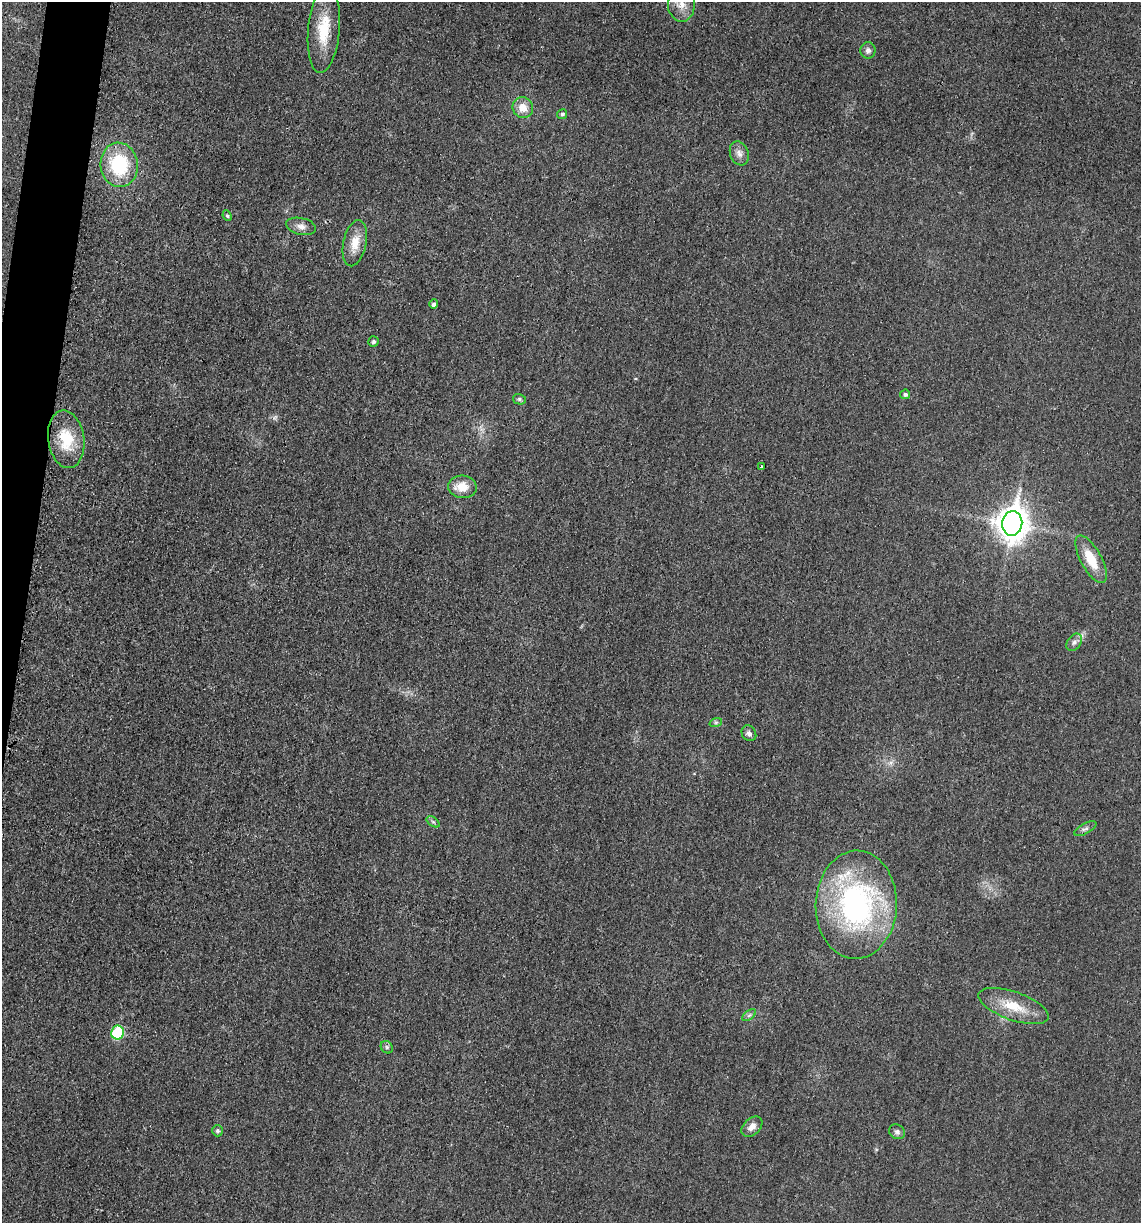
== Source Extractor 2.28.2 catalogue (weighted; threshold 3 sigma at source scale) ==
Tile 11 of 4 x 4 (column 3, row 3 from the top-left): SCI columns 2396-3534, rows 1231-2451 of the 4922 x 4903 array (HDU 1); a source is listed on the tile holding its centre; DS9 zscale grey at full resolution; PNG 1143 x 1225 px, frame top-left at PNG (2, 2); each listed source drawn as its Kron ellipse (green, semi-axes under 4 px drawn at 4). Shown black and unused: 3% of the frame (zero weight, under 3 of 4 exposures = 1% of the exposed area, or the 3 px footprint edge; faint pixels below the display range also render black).
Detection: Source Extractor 2.28.2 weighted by HDU 2 'WHT'; one run over the whole footprint, this tile lists its part. Background 0.0292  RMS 0.0058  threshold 0.0262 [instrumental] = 3 sigma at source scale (4.5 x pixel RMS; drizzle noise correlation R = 1.50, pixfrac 1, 0.05/0.05 arcsec/px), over >= 5 px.
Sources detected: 33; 1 inside a brighter listed object's ellipse — not listed separately; the other 32 listed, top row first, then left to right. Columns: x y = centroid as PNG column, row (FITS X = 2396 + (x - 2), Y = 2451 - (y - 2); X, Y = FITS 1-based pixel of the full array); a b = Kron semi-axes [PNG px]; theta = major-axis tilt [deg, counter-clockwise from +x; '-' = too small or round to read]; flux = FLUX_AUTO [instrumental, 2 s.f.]
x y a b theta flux
681 4 17 13 -88 7.4
324 30 43 16 85 22
868 50 8 7 - 2.3
523 108 11 10 - 6.9
562 114 5 4 - 1.2
739 153 12 9 -70 3.5
119 165 22 18 -84 37
227 216 5 4 - 0.91
301 226 15 8 -12 3.9
355 243 23 11 78 9.6
434 304 5 4 - 2.1
374 341 5 5 - 1.5
905 394 5 4 - 1.4
519 399 6 5 - 1.1
66 439 29 18 -82 21
761 467 4 3 - 1.2
462 487 14 11 -5 9.4
1012 523 12 10 82 900
1091 559 26 10 -61 16
1074 642 9 6 54 2.4
716 722 6 4 19 0.97
749 733 8 7 - 2.1
433 822 7 4 -36 1.1
1085 829 12 5 28 1.9
856 905 54 40 88 130
1014 1006 37 14 -19 17
749 1015 8 4 37 1.3
117 1033 7 6 - 35
387 1047 7 5 -47 1.2
752 1127 12 8 43 4
218 1131 5 5 - 1.3
897 1132 8 7 - 1.9
Isophote crosses this tile's border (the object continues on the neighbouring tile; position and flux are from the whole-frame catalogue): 1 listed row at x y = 681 4